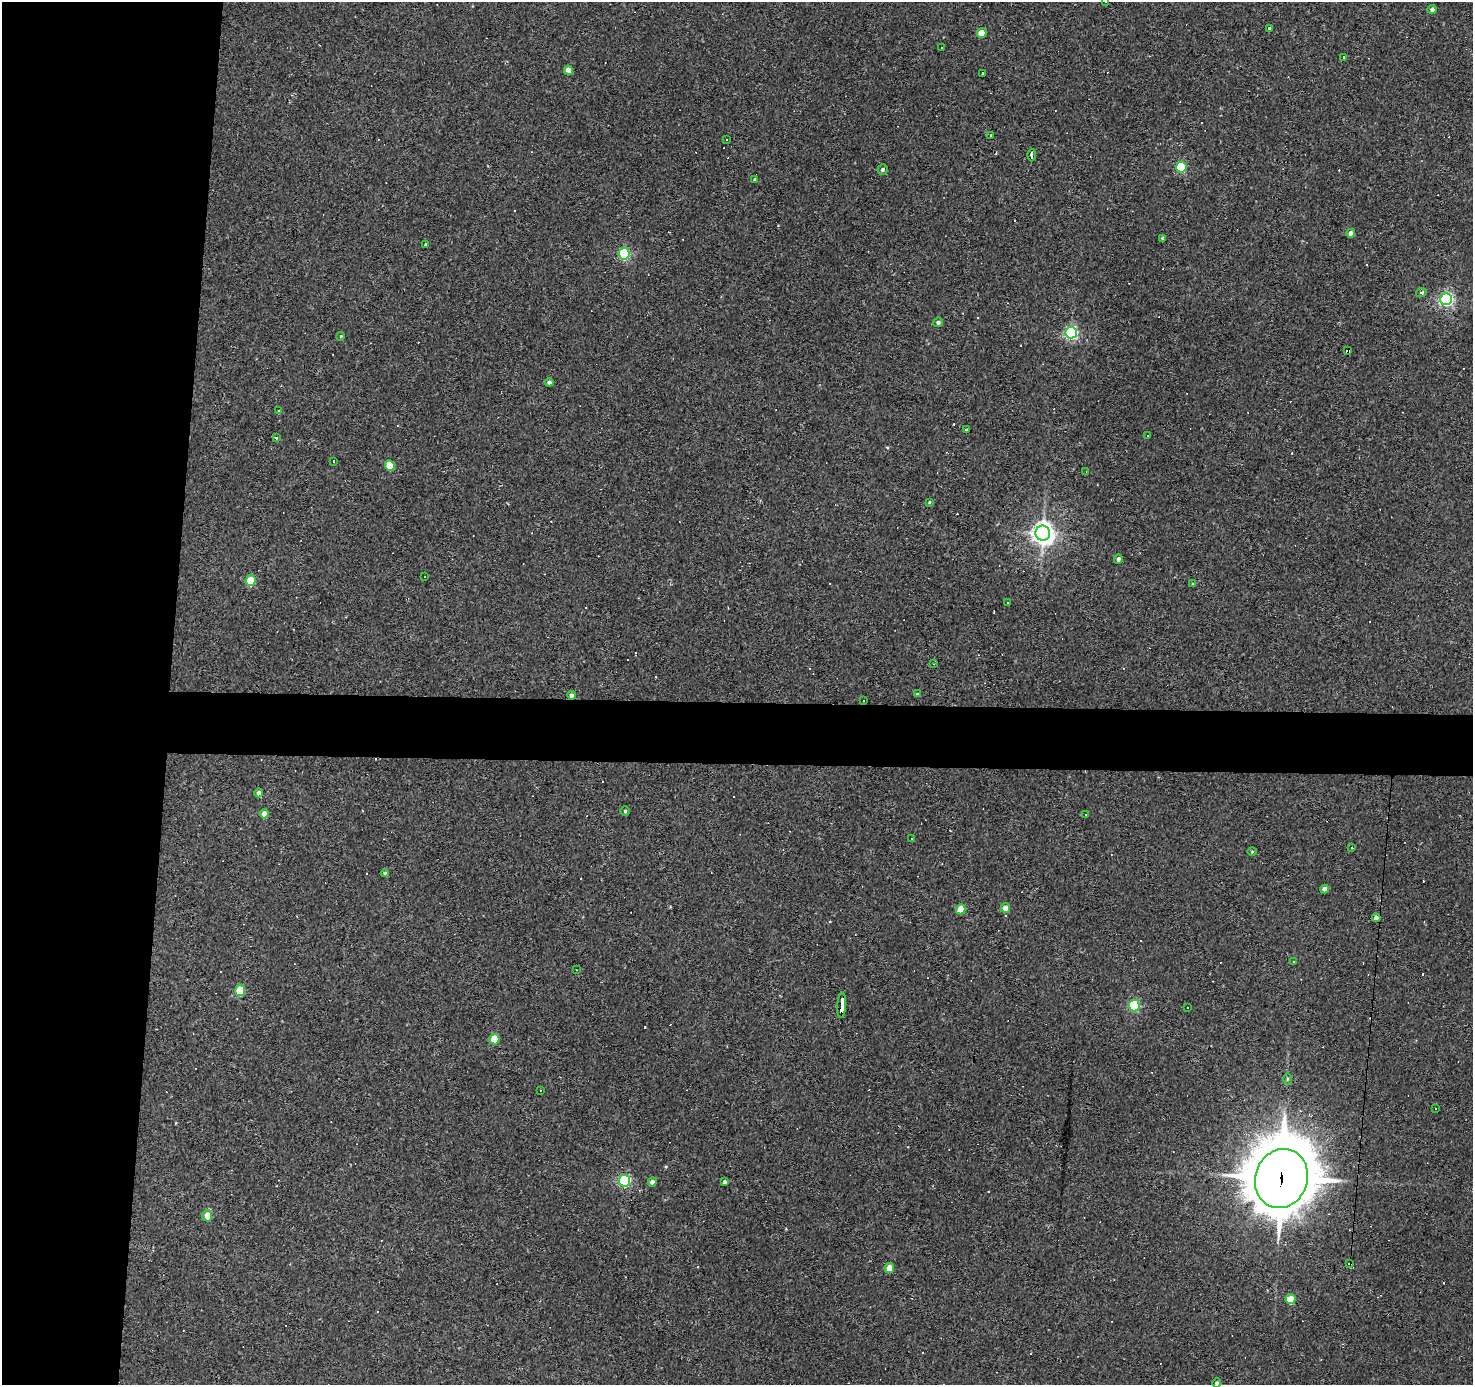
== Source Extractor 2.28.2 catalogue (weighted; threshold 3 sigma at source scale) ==
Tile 4 of 3 x 3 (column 1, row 2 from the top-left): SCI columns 1-1471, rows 1573-2955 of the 4413 x 4438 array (HDU 1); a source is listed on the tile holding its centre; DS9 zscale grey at full resolution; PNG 1475 x 1387 px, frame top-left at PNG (2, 2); each listed source drawn as its Kron ellipse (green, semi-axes under 4 px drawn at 4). Shown black and unused: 15% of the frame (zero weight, under 2 of 3 exposures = <1% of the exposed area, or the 3 px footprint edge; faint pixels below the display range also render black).
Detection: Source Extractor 2.28.2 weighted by HDU 2 'WHT'; one run over the whole footprint, this tile lists its part. Background 0.0775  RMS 0.0053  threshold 0.0238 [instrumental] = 3 sigma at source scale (4.5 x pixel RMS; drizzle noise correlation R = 1.50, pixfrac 1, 0.05/0.05 arcsec/px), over >= 5 px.
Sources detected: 135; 60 cosmic-ray / hot-pixel residue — neither listed nor drawn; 1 inside a brighter listed object's ellipse — not listed separately; the other 74 listed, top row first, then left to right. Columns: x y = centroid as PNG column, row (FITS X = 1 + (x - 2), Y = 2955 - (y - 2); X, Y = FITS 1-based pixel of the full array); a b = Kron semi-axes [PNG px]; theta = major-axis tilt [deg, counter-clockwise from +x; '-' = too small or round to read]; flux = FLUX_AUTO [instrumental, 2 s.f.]
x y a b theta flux
1106 2 3 2 - 1
1432 9 4 4 - 1.2
1270 28 3 3 - 1.8
982 33 5 5 - 8.6
941 48 3 2 - 0.88
1343 57 3 2 - 0.7
568 70 5 4 - 4.6
983 73 3 3 - 3.1
991 135 3 2 - 0.73
726 140 3 2 - 0.4
1032 155 6 3 89 3.7
1181 167 5 5 - 34
883 169 5 5 - 1.3
755 179 4 4 - 0.7
1351 233 4 4 - 3.3
1163 238 4 3 - 1.3
425 245 3 3 - 3.5
624 254 6 5 - 59
1421 293 5 3 - 0.65
1446 299 6 5 - 110
938 322 5 5 - 1.2
1071 332 6 6 - 99
341 336 4 3 - 0.47
1348 351 3 3 - 7.7
549 382 4 4 - 1.3
279 410 2 2 - 0.75
967 429 3 3 - 1.4
1148 436 3 2 - 0.65
276 438 3 3 - 1.8
333 461 3 2 - 0.53
390 466 5 4 - 16
1086 472 4 2 - 0.66
929 502 3 2 - 0.4
1043 533 7 7 - 370
1118 559 5 4 - 1.5
424 576 3 2 - 0.51
250 581 5 5 - 15
1193 584 4 4 - 0.52
1007 603 3 2 - 0.54
934 664 3 2 - 0.51
917 694 4 4 - 0.56
571 695 4 4 - 2.1
864 701 3 2 - 0.46
259 793 4 4 - 1.7
625 811 4 4 - 0.72
264 814 5 4 - 4
1085 814 3 3 - 6.1
912 838 2 2 - 0.36
1352 847 3 2 - 0.53
1252 852 5 3 - 0.49
385 873 4 4 - 0.65
1324 889 4 4 - 3.3
1005 908 5 4 - 3.4
961 909 5 4 - 8.9
1376 918 4 4 - 2.9
1294 961 2 2 - 0.42
577 970 3 2 - 0.3
240 990 6 5 - 18
842 1005 13 3 86 65
1134 1006 6 5 - 44
1187 1007 3 3 - 3.9
494 1039 5 5 - 13
1287 1079 5 3 - 0.66
541 1090 2 2 - 0.54
1436 1109 2 2 - 0.64
1281 1178 30 26 70 2900
625 1181 6 5 - 67
652 1182 4 4 - 1.8
725 1182 4 3 - 0.95
207 1215 6 5 - 6.2
1350 1264 4 2 - 0.57
889 1268 5 4 - 6.6
1290 1299 5 5 - 14
1217 1383 5 4 - 1.1
Overlapping masked pixels (flux is a lower limit): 5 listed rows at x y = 1348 351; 571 695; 842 1005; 1281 1178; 1350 1264
Isophote crosses this tile's border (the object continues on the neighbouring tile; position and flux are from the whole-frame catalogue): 2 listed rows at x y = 1106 2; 1217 1383